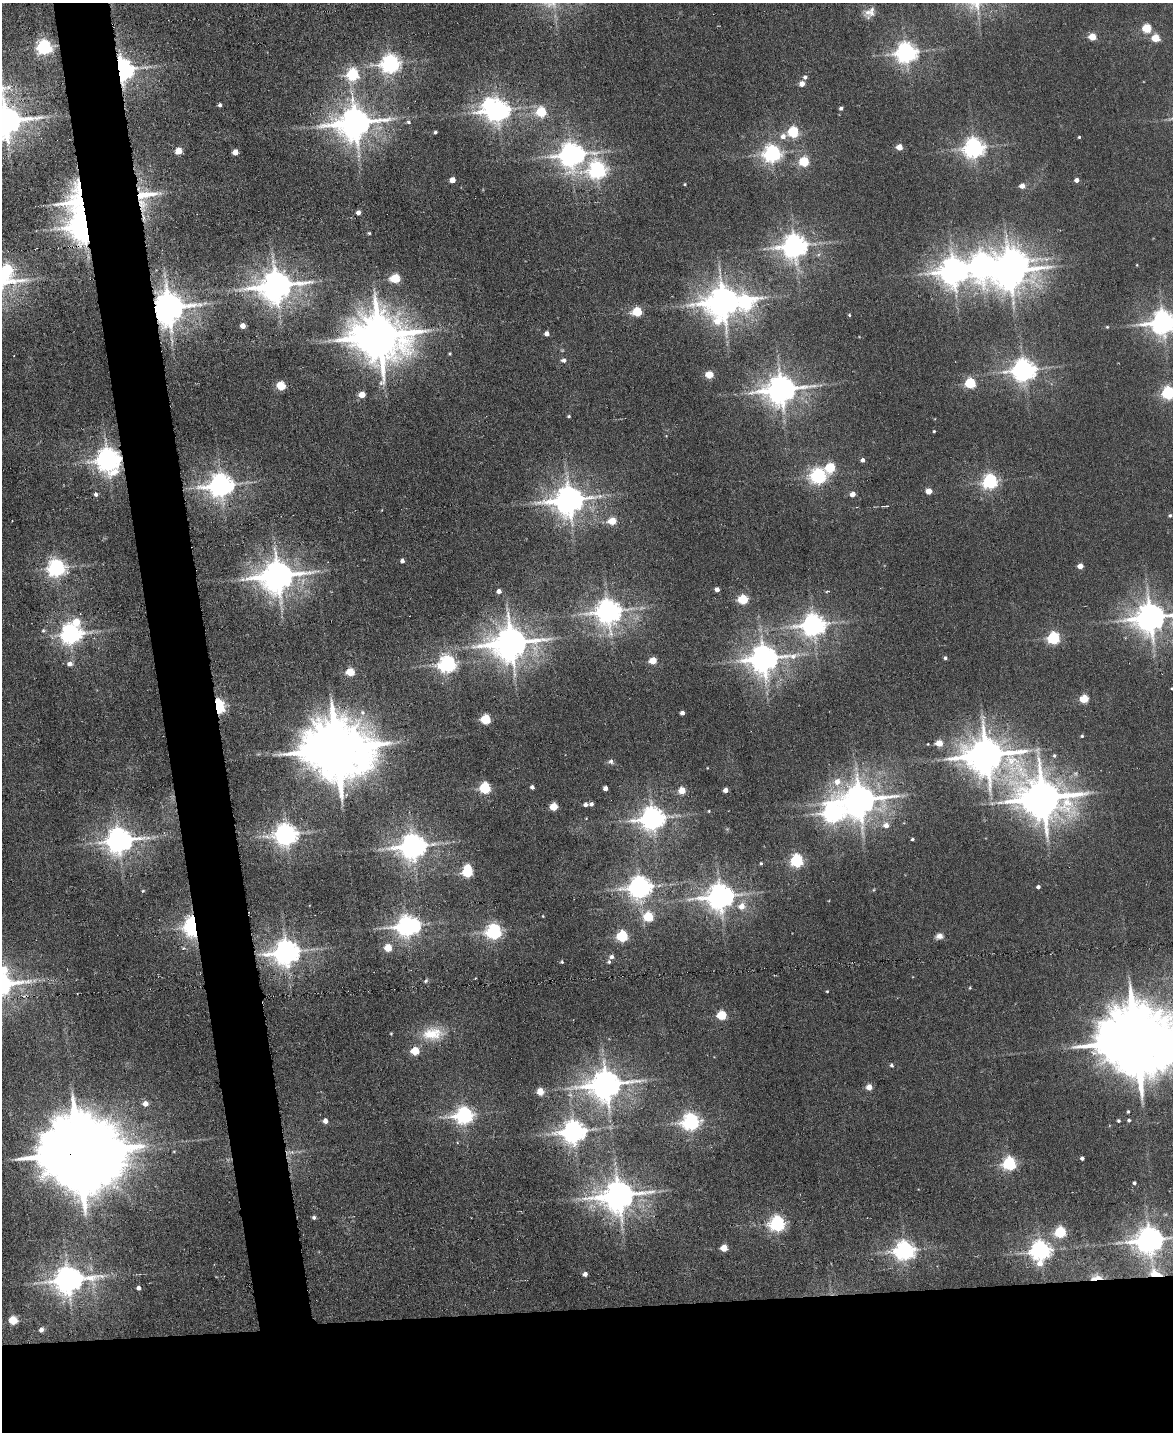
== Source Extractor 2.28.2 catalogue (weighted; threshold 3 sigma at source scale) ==
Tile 11 of 4 x 3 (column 3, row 3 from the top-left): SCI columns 2341-3511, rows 238-1667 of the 4681 x 4658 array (HDU 1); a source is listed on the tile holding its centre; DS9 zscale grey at full resolution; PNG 1175 x 1434 px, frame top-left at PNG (2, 3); no overlay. Shown black and unused: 13% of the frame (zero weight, under 3 of 6 exposures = <1% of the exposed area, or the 3 px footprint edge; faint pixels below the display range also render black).
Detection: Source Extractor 2.28.2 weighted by HDU 2 'WHT'; one run over the whole footprint, this tile lists its part. Background 0.00663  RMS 0.0082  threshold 0.0334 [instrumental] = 3 sigma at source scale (4.09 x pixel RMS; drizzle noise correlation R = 1.36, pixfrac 0.8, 0.05/0.05 arcsec/px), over >= 5 px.
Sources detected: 203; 2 too faint to see at this stretch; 6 inside a brighter object's white glare — not listed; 2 inside a brighter listed object's ellipse — not listed separately; the other 193 listed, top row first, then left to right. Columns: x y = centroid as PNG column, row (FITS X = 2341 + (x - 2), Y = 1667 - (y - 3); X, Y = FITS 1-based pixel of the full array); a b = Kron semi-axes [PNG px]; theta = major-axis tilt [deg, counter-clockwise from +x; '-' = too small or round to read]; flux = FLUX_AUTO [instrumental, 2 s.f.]
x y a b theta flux
869 13 17 11 46 6.7
1147 28 5 5 - 38
1092 37 5 4 - 18
1155 38 5 4 - 25
44 47 6 6 - 240
906 53 7 7 - 540
390 64 7 7 - 430
144 67 19 4 1 4
122 70 7 5 -79 980
353 75 6 6 - 100
805 77 5 5 - 2.6
802 84 4 4 - 7.4
220 105 4 4 - 1.8
841 108 4 3 - 1.9
498 110 7 7 - 720
541 112 5 5 - 51
6 121 17 12 -20 1500
408 122 6 5 - 1.5
355 123 11 9 10 1800
435 132 4 3 - 1.7
793 132 5 5 - 83
783 136 6 6 - 4.7
1079 137 3 3 - 0.88
899 147 4 4 - 11
974 148 7 7 - 530
178 151 5 5 - 15
235 152 4 4 - 8.1
772 154 6 6 - 340
571 155 10 8 12 800
804 162 5 5 - 51
597 170 7 7 - 290
452 180 4 4 - 9.5
1076 180 4 4 - 3.8
685 184 3 3 - 0.71
1022 186 5 4 - 6.8
145 195 34 12 5 23
358 212 4 4 - 3.6
83 225 17 8 -72 1500
369 233 4 4 - 0.9
794 246 8 7 - 840
981 265 13 12 - 580
1137 265 4 3 - 0.58
7 269 12 5 -34 57
954 271 9 8 - 1200
1010 271 9 8 - 1700
395 279 5 5 - 44
276 286 11 9 11 1700
723 302 10 9 - 1800
745 302 9 7 15 180
205 303 6 4 43 1.5
169 308 9 9 - 1800
637 312 5 5 - 45
849 315 4 3 - 0.85
1163 323 8 7 - 810
243 326 4 4 - 7.3
1107 327 4 4 - 0.81
547 334 4 4 - 4.7
379 336 16 14 -12 4100
450 354 4 4 - 0.97
563 360 7 6 - 2.4
1024 370 8 7 - 720
709 375 5 4 - 24
970 383 5 5 - 70
281 386 5 5 - 41
781 390 10 8 9 1400
1168 393 5 5 - 150
362 395 5 4 - 12
569 416 4 3 - 1
934 431 3 3 - 0.76
107 460 8 7 - 820
863 460 4 4 - 3
830 468 6 5 - 53
818 476 6 6 - 250
990 482 6 6 - 230
221 485 8 7 - 850
929 491 4 4 - 12
96 494 5 4 - 2.2
853 494 5 4 - 5.8
569 500 9 8 - 1300
1170 515 5 4 - 1.2
612 521 5 5 - 19
402 561 4 4 - 2.7
1080 566 4 4 - 7.9
56 568 7 6 - 380
278 576 11 9 11 1800
717 589 4 4 - 4.7
499 591 4 4 - 4.1
743 600 5 5 - 50
608 612 8 8 - 840
1150 617 12 8 8 1400
76 622 7 7 - 18
813 625 8 7 - 710
43 631 6 6 - 1.6
70 634 7 7 - 530
1053 638 6 5 - 120
511 643 11 9 8 2000
945 658 4 3 - 1.7
763 659 10 8 9 1200
652 661 5 4 - 18
69 664 6 5 - 4.6
447 664 6 6 - 360
350 672 5 5 - 27
1084 699 5 5 - 32
218 706 6 4 -86 220
682 713 4 4 - 3.8
485 719 5 5 - 53
1082 736 4 4 - 0.95
939 743 5 4 - 16
336 749 19 16 -4 7400
986 755 14 10 -8 2500
1054 756 6 5 - 1.4
611 761 8 7 - 2.4
837 782 8 7 - 8.4
532 787 4 4 - 2.7
485 788 5 5 - 89
605 788 4 4 - 4.6
726 790 4 4 - 5.3
682 791 5 4 - 16
1043 798 15 12 -11 3000
860 800 10 10 - 1700
585 804 4 4 - 3
591 804 4 4 - 2.5
554 807 5 5 - 28
709 811 4 3 - 0.74
833 813 9 8 - 490
652 819 8 7 - 800
886 825 7 6 - 5.6
286 835 8 7 - 690
912 839 4 3 - 1.2
118 841 9 7 9 1000
413 846 8 7 - 1000
796 861 6 5 - 140
761 863 4 3 - 1
467 872 5 5 - 58
640 887 8 7 - 680
1038 887 4 3 - 2.2
143 891 5 3 - 0.81
720 897 9 8 - 1100
742 906 7 6 - 8.8
543 916 3 3 - 0.59
648 917 5 5 - 47
407 926 7 7 - 520
193 927 6 5 - 580
493 932 6 6 - 270
622 936 5 5 - 88
939 936 10 7 7 4
183 948 5 5 - 1.2
388 948 5 5 - 23
286 952 8 8 - 980
612 957 7 6 - 2.6
562 962 4 3 - 0.99
4 970 25 12 -41 36
426 981 6 4 49 1.2
970 988 4 3 - 0.74
827 991 3 3 - 0.66
721 1015 5 5 - 46
391 1034 3 3 - 0.64
432 1034 31 17 3 22
1136 1041 22 18 0 11000
415 1051 5 5 - 28
892 1065 5 4 - 1.5
606 1085 10 9 - 1500
869 1087 4 4 - 10
540 1092 5 5 - 19
145 1104 5 5 - 6.7
1128 1111 3 3 - 0.94
464 1116 7 6 - 330
1129 1120 4 4 - 1.3
325 1121 5 4 - 5.1
1118 1121 3 3 - 1.2
691 1122 7 6 - 340
574 1132 8 7 - 750
174 1151 4 3 - 0.63
292 1152 5 5 - 1.9
78 1153 24 16 2 14000
1082 1158 4 4 - 2.2
1009 1164 6 6 - 160
1134 1183 4 4 - 1.6
619 1196 10 9 - 1600
314 1217 5 4 - 1.9
777 1224 6 6 - 260
1060 1232 5 5 - 82
1149 1240 9 8 - 1200
724 1248 5 5 - 17
904 1251 7 7 - 490
1040 1251 8 7 - 480
1155 1273 18 12 -37 20
585 1274 4 4 - 4
1096 1277 16 6 5 7.1
68 1280 10 8 9 1200
138 1288 4 4 - 3.1
13 1320 5 5 - 30
41 1330 6 5 - 2.9
Overlapping masked pixels (flux is a lower limit): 10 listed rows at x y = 122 70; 145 195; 83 225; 169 308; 107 460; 218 706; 193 927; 78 1153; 1155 1273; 1096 1277
Isophote crosses this tile's border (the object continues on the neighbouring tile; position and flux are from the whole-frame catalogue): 8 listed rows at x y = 6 121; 7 269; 1163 323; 1168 393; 1150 617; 4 970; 1136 1041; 1149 1240